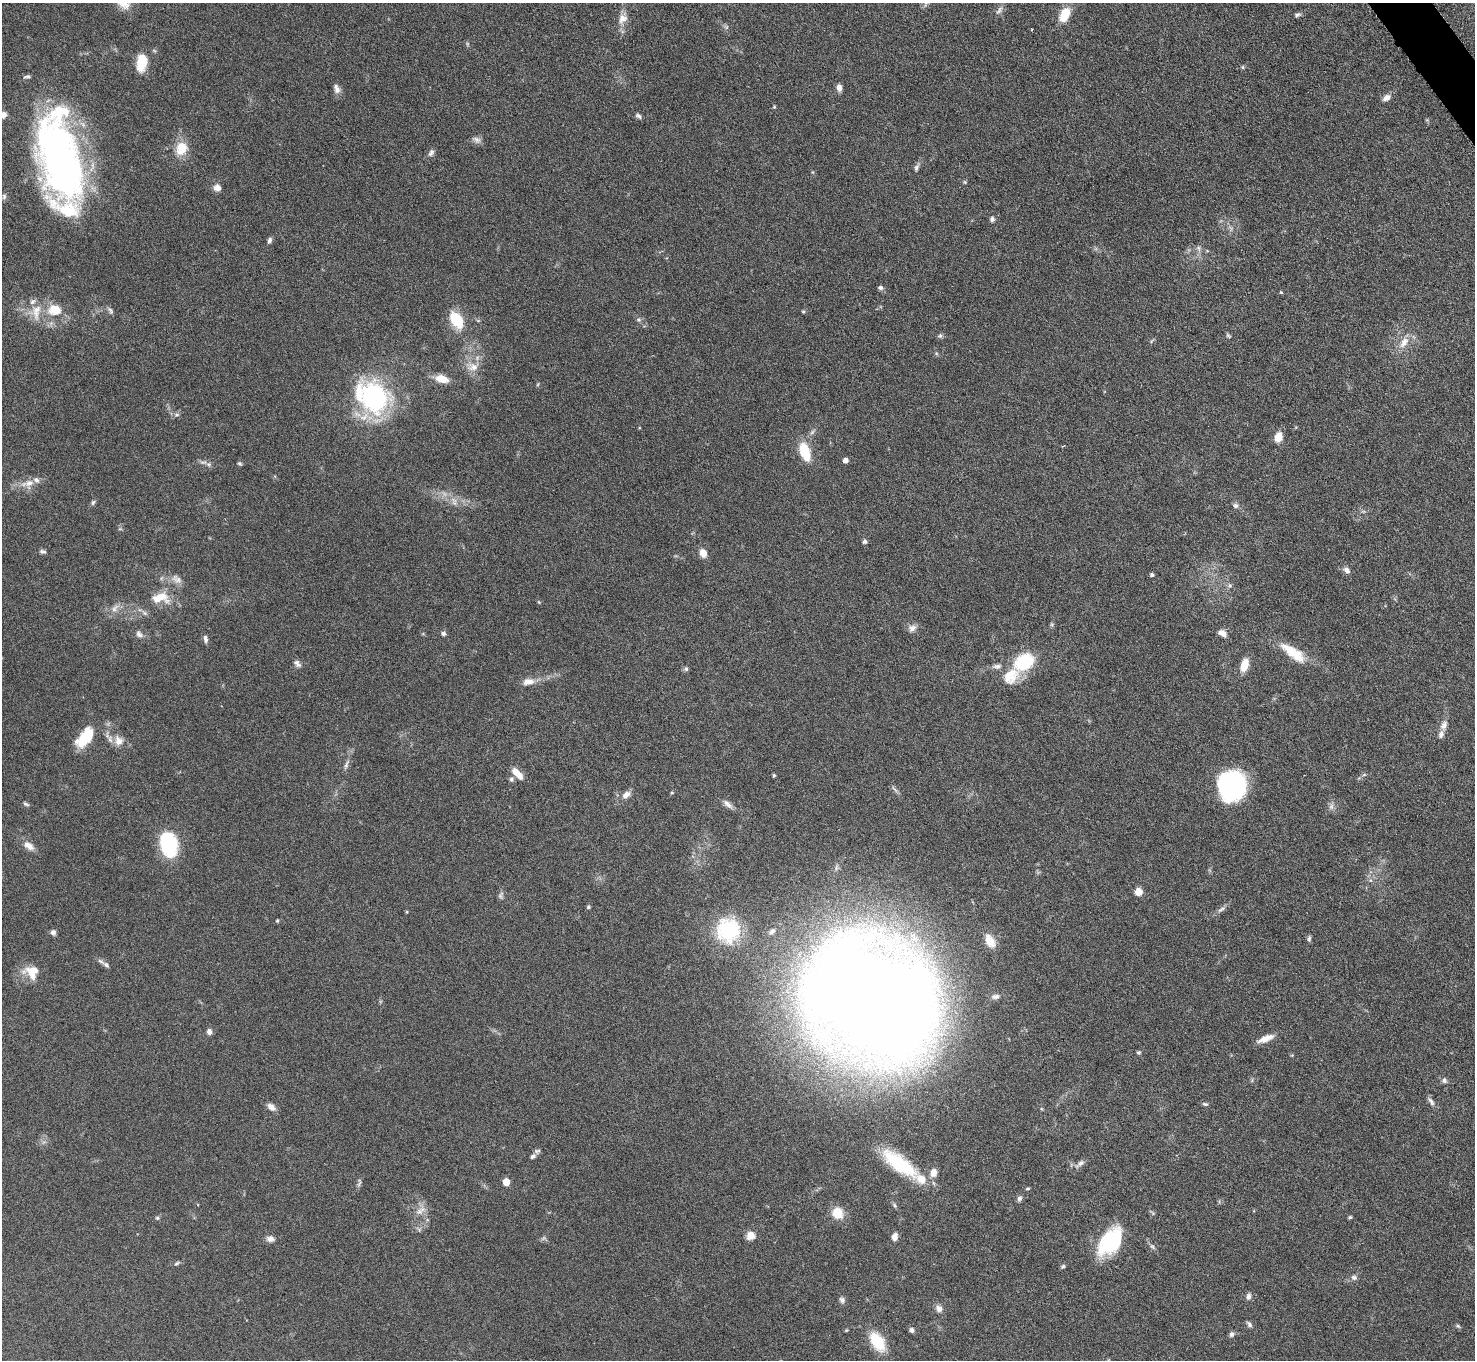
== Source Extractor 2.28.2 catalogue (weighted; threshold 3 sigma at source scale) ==
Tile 10 of 4 x 4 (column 2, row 3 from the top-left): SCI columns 1474-2946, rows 1656-3013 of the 5893 x 5887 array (HDU 1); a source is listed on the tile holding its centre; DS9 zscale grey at full resolution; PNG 1477 x 1362 px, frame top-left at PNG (2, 3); no overlay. Shown black and unused: <1% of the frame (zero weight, under 3 of 6 exposures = <1% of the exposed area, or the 3 px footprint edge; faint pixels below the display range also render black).
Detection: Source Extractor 2.28.2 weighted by HDU 2 'WHT'; one run over the whole footprint, this tile lists its part. Background 0.0847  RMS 0.0043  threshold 0.0176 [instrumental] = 3 sigma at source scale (4.09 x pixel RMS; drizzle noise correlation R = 1.36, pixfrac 0.8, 0.05/0.05 arcsec/px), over >= 5 px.
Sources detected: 146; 2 too faint to see at this stretch — not listed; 10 inside a brighter listed object's ellipse — not listed separately; the other 134 listed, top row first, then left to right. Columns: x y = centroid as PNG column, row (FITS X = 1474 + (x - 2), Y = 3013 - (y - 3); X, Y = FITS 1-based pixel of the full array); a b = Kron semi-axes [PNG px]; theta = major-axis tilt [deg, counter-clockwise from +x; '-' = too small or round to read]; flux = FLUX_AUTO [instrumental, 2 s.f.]
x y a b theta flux
926 3 10 6 46 1.6
999 10 13 6 52 1.5
1065 14 16 10 64 8.1
1297 15 9 5 11 0.96
623 18 16 11 65 3.9
727 27 6 4 71 0.65
141 62 16 9 80 12
1242 67 6 4 90 0.51
839 87 8 6 -83 2.2
336 89 14 7 -70 2
1386 98 11 7 32 2.1
774 107 5 4 - 0.48
3 115 8 7 - 1.9
639 116 8 5 -29 1.1
477 140 11 7 -34 1.7
181 148 17 13 70 7.8
431 153 11 6 57 1.4
60 159 91 41 -75 180
916 167 10 6 65 1.2
965 182 6 4 -88 0.47
217 188 8 8 - 2.6
4 196 9 5 90 1
992 219 6 5 - 1
269 240 8 5 69 1.1
881 288 6 5 - 1.1
1281 292 4 3 - 0.45
32 301 9 7 44 1.6
55 310 19 14 -3 9.1
110 310 11 5 -61 1
803 312 6 4 -1 0.43
456 320 19 12 -56 13
638 320 7 5 -1 0.84
1228 335 7 4 -54 0.62
940 336 7 6 - 0.79
1404 342 19 9 58 4.6
473 367 16 12 4 4.6
442 379 13 8 -14 6.2
374 397 33 27 -67 60
177 415 8 4 0 0.85
1278 437 11 9 73 4.1
804 452 19 10 -72 12
845 460 5 5 - 2.1
209 464 8 6 -20 1.1
240 464 5 4 - 0.6
29 483 16 12 37 4.1
93 502 7 5 59 0.85
454 502 8 5 30 1.4
1235 505 8 7 - 1.2
865 541 6 6 - 0.93
43 552 9 5 -14 0.98
703 553 11 8 -68 3.2
1347 570 10 7 -52 1.8
1152 575 5 4 - 0.83
177 579 16 10 -35 2.9
1230 585 6 5 - 0.83
160 598 23 12 7 8
115 608 14 7 55 2.5
912 628 12 10 34 2.1
1222 633 12 7 -27 2.2
139 634 11 7 -46 1.7
443 634 6 5 - 0.98
205 639 10 5 -79 1.3
1293 653 34 11 -36 12
1024 662 20 14 31 23
297 664 12 6 -50 1.5
1244 665 14 8 73 5.8
686 669 6 5 - 0.79
1011 676 24 18 40 9
528 682 15 9 8 3.6
1444 725 13 8 65 2.5
85 737 28 14 51 12
118 741 15 12 -68 4.2
346 764 14 5 67 1.5
517 773 14 6 -46 5.1
774 775 4 3 - 0.61
1364 775 6 4 19 0.59
511 779 7 6 - 1
1231 786 24 22 84 78
672 793 5 3 - 0.37
626 795 12 8 44 2.6
26 804 8 4 -31 0.8
727 804 16 6 -39 2.1
1331 806 9 7 89 1.5
169 844 25 16 -76 28
29 846 16 8 -34 3.3
1139 892 5 5 - 9.5
588 907 5 4 - 0.63
1221 909 12 5 34 1.4
277 921 4 3 - 0.47
728 930 29 27 -87 30
772 931 9 6 46 1.5
53 932 7 6 - 1.2
1309 939 8 5 88 0.84
990 941 16 10 -64 5.3
106 965 9 6 -42 1.4
32 972 19 17 -9 7.5
995 997 11 6 11 1.5
871 1000 86 61 -37 1300
209 1032 6 5 - 1.8
1266 1038 21 7 22 4
1139 1052 6 5 - 0.66
1444 1080 7 6 - 1.2
1431 1102 13 6 -53 1.5
1205 1104 8 4 -15 0.74
271 1107 11 7 -39 2.3
533 1156 7 5 38 1.1
1080 1163 15 6 36 1.9
899 1164 47 16 -36 27
933 1173 9 7 77 3.4
506 1182 5 5 - 7.5
359 1184 10 4 57 0.87
1028 1189 6 3 1 0.46
1019 1198 8 6 68 1.1
419 1212 11 10 - 2.9
838 1213 10 9 - 9.5
1350 1217 4 4 - 0.61
157 1218 6 4 -21 0.61
750 1236 9 8 - 3.6
895 1237 9 6 77 2.4
543 1238 9 3 45 0.64
270 1239 9 7 -4 2.1
1110 1241 34 19 52 27
176 1263 7 5 38 0.72
1063 1266 7 5 44 0.65
1354 1277 9 7 -16 1.3
1248 1296 8 6 74 1.4
842 1300 8 7 - 1.2
939 1308 10 8 -39 2
1249 1324 8 5 -58 1
1458 1326 6 5 - 0.66
846 1330 5 4 - 0.41
912 1330 7 6 - 1
1232 1334 7 6 - 1.2
877 1342 26 14 -58 12
Isophote crosses this tile's border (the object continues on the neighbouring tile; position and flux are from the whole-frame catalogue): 2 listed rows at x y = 926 3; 3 115